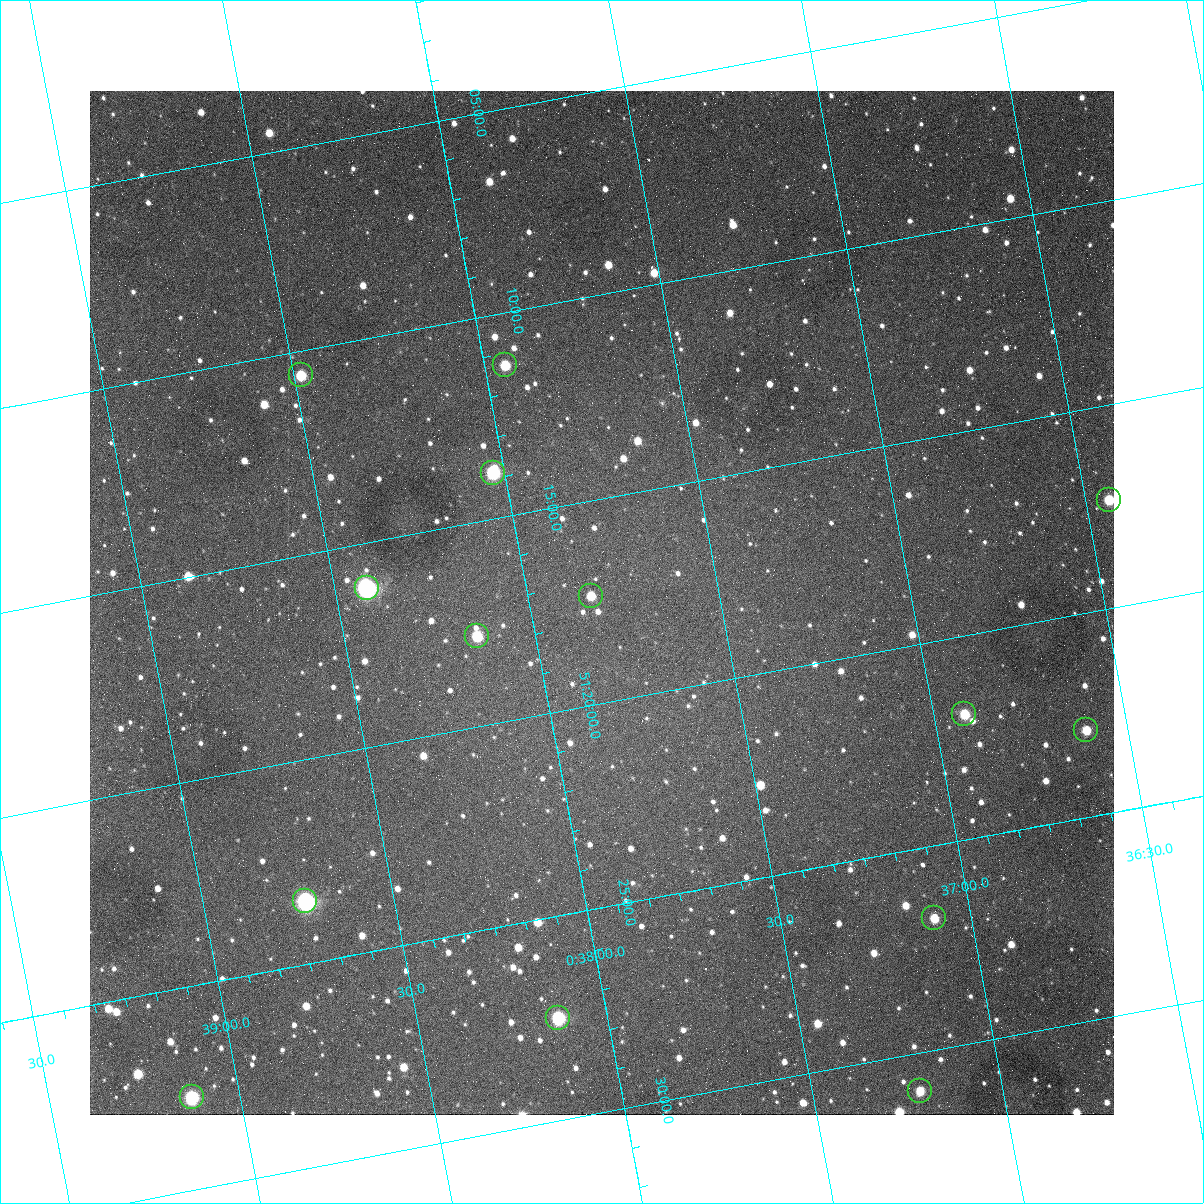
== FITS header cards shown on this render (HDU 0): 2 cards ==
NAXIS1  =                 1024
NAXIS2  =                 1024

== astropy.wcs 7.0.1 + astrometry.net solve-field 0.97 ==
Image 1024 x 1024 px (HDU 0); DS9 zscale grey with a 90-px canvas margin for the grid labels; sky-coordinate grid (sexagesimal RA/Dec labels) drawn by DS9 from the SOLVED WCS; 14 Tycho-2 reference stars matched to detected sources circled (green)
Header WCS: none
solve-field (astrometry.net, Tycho-2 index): SOLVED blind (the file carries no WCS)
Solved WCS: RA---TAN-SIP/DEC--TAN-SIP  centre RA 00:37:49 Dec +51:18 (9.45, +51.29 deg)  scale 1.49 arcsec/px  FOV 25.5' x 25.5'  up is -169 deg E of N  parity flipped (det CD > 0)
(file carries no celestial WCS; the grid is the blind solution)
Tycho-2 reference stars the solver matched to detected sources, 14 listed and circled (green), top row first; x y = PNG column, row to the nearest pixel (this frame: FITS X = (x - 90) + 1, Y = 1024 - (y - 91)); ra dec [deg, ICRS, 3 dp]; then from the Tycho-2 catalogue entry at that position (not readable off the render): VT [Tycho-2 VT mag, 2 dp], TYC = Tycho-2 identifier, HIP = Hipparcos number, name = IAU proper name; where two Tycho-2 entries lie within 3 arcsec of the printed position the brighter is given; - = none
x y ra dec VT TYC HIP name
505 365 9.486 +51.188 10.87 3261-2086-1 - -
301 375 9.620 +51.177 10.71 3261-2090-1 - -
493 473 9.507 +51.231 9.24 3261-2068-1 - -
1109 500 9.110 +51.289 10.95 3261-2033-1 - -
367 588 9.604 +51.268 7.70 3261-1879-1 3018 -
591 596 9.459 +51.289 11.04 3261-1703-1 - -
477 636 9.538 +51.296 10.24 3261-1493-1 - -
964 714 9.229 +51.365 11.03 3261-2198-1 - -
1086 730 9.152 +51.381 11.06 3261-1519-1 - -
305 901 9.683 +51.391 7.88 3261-1837-1 - -
934 918 9.274 +51.446 10.91 3261-1253-1 - -
558 1018 9.532 +51.458 9.03 3261-1423-1 - -
920 1091 9.305 +51.516 11.13 3261-2117-1 - -
192 1097 9.782 +51.462 9.45 3261-1155-1 - -